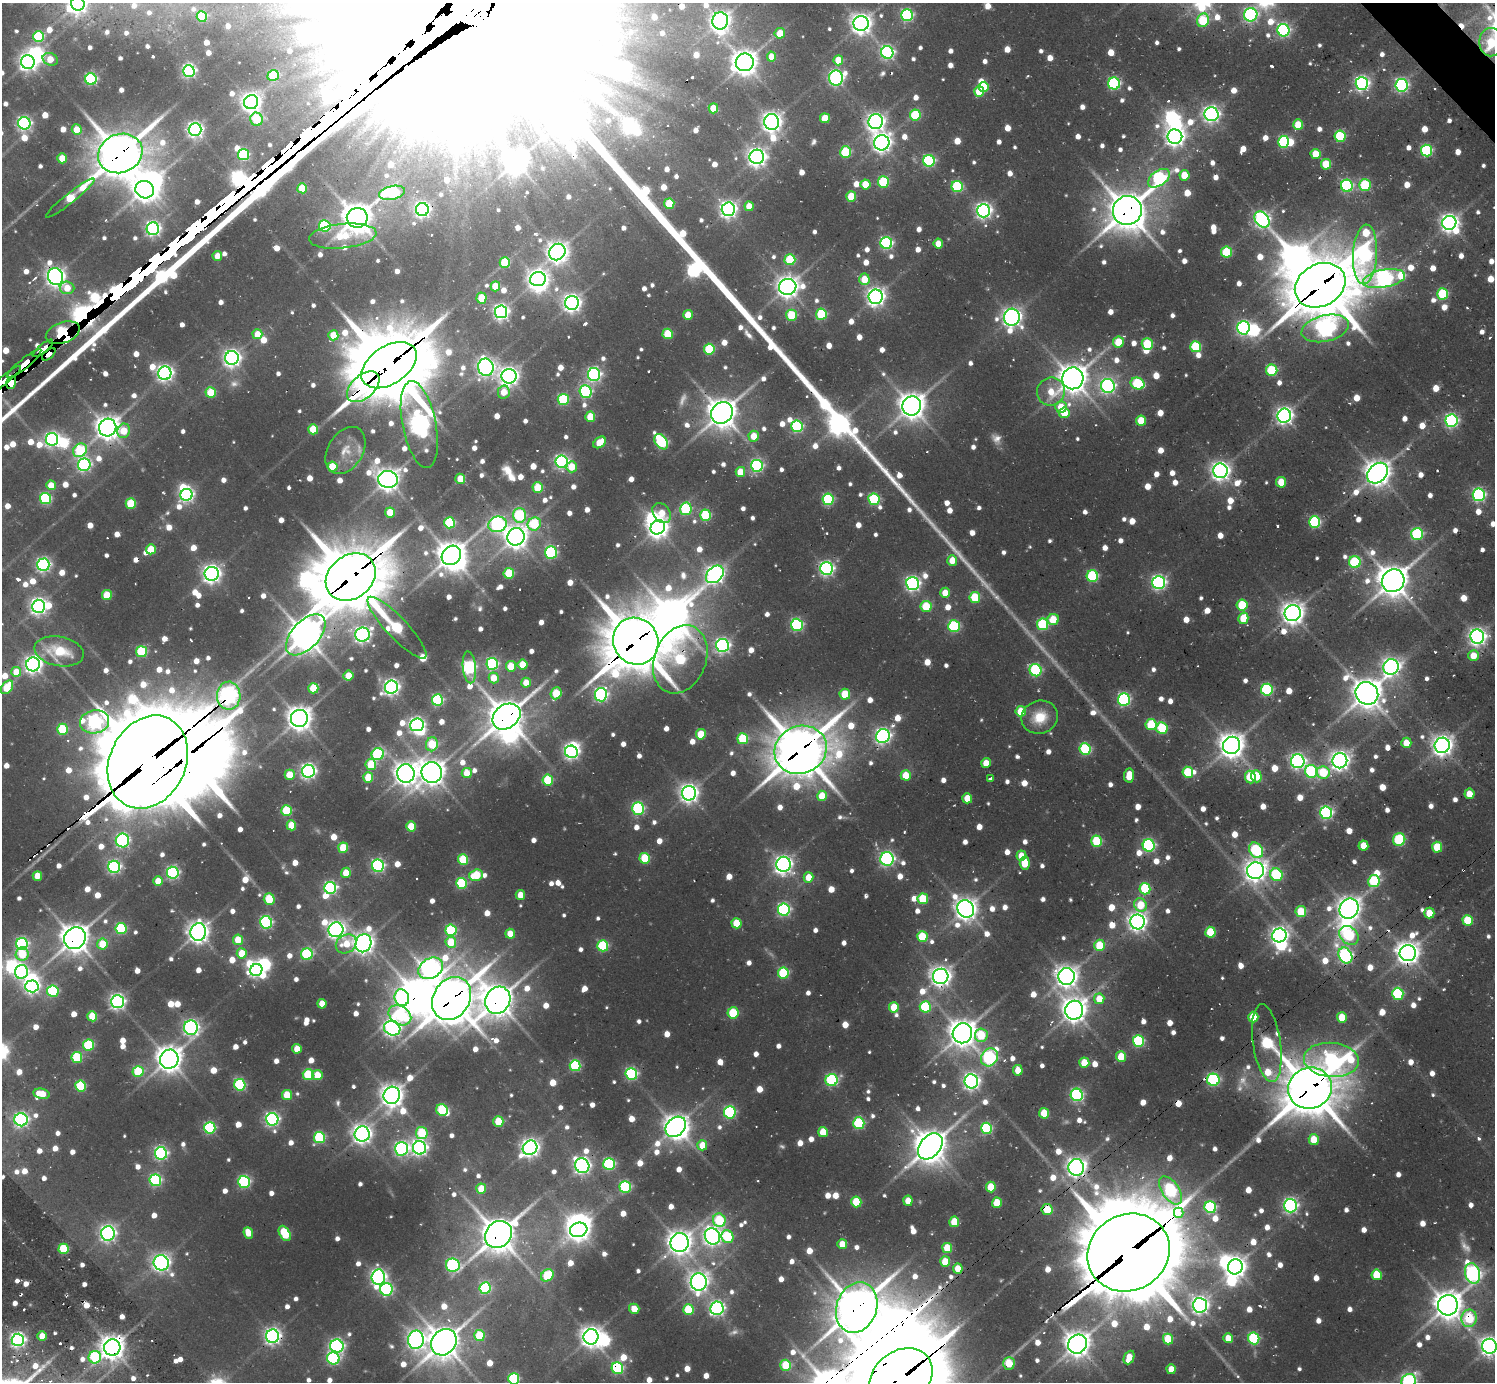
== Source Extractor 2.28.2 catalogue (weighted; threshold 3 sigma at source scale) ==
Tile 10 of 4 x 4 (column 2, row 3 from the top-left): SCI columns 1494-2986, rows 1711-3090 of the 6148 x 6134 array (HDU 1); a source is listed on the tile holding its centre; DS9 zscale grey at full resolution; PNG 1497 x 1384 px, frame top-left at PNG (2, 3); each listed source drawn as its Kron ellipse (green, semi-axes under 4 px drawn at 4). Shown black and unused: <1% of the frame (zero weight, under 2 of 3 exposures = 7% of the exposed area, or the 3 px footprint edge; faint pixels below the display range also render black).
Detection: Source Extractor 2.28.2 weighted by HDU 2 'WHT'; one run over the whole footprint, this tile lists its part. Background 0.137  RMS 0.01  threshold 0.0468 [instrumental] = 3 sigma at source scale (4.5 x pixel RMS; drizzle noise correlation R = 1.50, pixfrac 1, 0.05/0.05 arcsec/px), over >= 5 px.
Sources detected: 1384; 20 too faint to see at this stretch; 45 inside a brighter object's white glare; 18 cosmic-ray / hot-pixel residue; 1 long thin detection or spike segment (spike, bleed or trail) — neither listed nor drawn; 14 inside a brighter listed object's ellipse — not listed separately; of the other 1286, all 500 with FLUX_AUTO >= 22.4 (the completeness limit of this list) listed and drawn (786 fainter detections not listed), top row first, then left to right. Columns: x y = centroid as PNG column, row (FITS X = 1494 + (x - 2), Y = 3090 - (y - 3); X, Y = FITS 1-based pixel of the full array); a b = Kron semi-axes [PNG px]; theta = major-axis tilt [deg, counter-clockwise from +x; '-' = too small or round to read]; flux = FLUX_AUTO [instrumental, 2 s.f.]
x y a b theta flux
78 4 7 6 - 550
907 15 6 6 - 210
1251 15 7 6 - 270
202 16 5 5 - 77
1203 20 7 6 - 80
720 21 9 8 - 630
861 23 7 7 - 960
1283 30 6 6 - 260
780 33 5 5 - 24
39 37 5 5 - 110
1491 42 14 11 89 49
887 52 6 6 - 300
771 57 5 4 - 24
50 59 8 6 -24 27
838 60 5 5 - 37
28 62 7 6 - 560
745 62 9 8 - 1300
189 71 6 5 - 320
273 75 6 5 - 58
836 78 7 7 - 390
91 79 6 5 - 200
1362 83 6 6 - 400
1114 84 6 6 - 190
1401 85 6 6 - 290
984 87 5 5 - 38
979 92 5 5 - 49
251 102 7 7 - 810
713 108 5 5 - 35
1211 114 7 7 - 510
915 115 5 5 - 87
825 118 5 5 - 44
256 119 6 6 - 62
772 122 8 7 - 840
876 122 7 7 - 650
24 123 6 6 - 340
1298 125 5 5 - 36
195 129 6 6 - 470
77 130 5 5 - 26
1340 136 5 5 - 98
1175 137 7 7 - 730
1284 142 6 5 - 140
882 143 8 7 - 740
1426 150 6 5 - 170
845 152 6 5 - 86
120 153 23 19 23 3600
1316 154 5 5 - 31
243 155 5 5 - 160
757 157 7 7 - 750
62 158 5 4 - 32
929 161 6 5 - 200
1326 164 5 5 - 45
1184 175 5 5 - 33
1159 178 12 7 35 240
883 182 6 5 - 110
865 184 5 5 - 34
1365 185 6 6 - 100
1347 186 6 6 - 180
957 187 5 5 - 120
302 188 5 5 - 40
145 190 9 8 - 1200
392 193 13 6 13 160
851 196 5 5 - 44
70 198 30 5 38 83
669 204 5 5 - 59
749 206 5 4 - 23
422 209 6 6 - 430
728 209 7 6 - 550
1127 210 15 14 - 3100
984 211 6 6 - 490
357 218 10 10 - 1900
1262 219 9 6 -51 440
1449 223 7 7 - 670
325 226 6 6 - 130
153 229 6 6 - 390
343 236 34 12 6 52
886 243 6 6 - 220
938 244 5 4 - 23
557 252 9 7 50 1000
1226 252 5 5 - 77
1365 254 30 12 87 410
217 256 5 5 - 23
790 260 5 5 - 87
505 262 5 5 - 74
56 277 8 7 - 730
538 279 8 7 - 670
864 279 6 5 - 33
1384 279 21 9 10 600
1320 285 26 21 29 6800
495 286 5 5 - 37
788 287 9 8 - 1100
67 288 7 6 - 27
1443 294 5 5 - 100
876 297 7 7 - 680
481 298 5 5 - 51
572 303 7 7 - 670
501 312 6 6 - 450
821 314 5 5 - 93
688 315 5 5 - 26
791 315 5 5 - 63
1012 317 8 8 - 760
1243 328 6 6 - 310
1325 328 24 13 14 520
63 333 17 10 20 1800
257 334 5 5 - 24
668 334 5 5 - 55
333 335 5 5 - 33
1118 342 5 5 - 38
1147 344 5 5 - 76
1196 347 5 5 - 88
43 348 13 3 39 390
709 349 5 5 - 92
49 354 8 4 40 860
232 358 7 7 - 610
24 364 22 5 39 750
389 365 31 19 33 7300
486 367 9 7 -72 580
1272 370 5 5 - 95
165 373 6 6 - 500
594 374 6 6 - 320
509 376 7 7 - 730
1073 378 11 10 - 1800
6 379 19 4 40 300
11 383 6 4 76 2000
1138 384 7 5 -23 110
1108 386 7 7 - 350
363 387 19 11 42 700
504 392 6 6 - 25
586 392 6 6 - 190
1051 392 14 14 - 31
211 393 5 5 - 62
563 399 5 5 - 100
912 406 10 9 - 1500
1061 407 6 5 - 26
722 413 11 10 - 1800
1064 413 5 5 - 38
1284 416 7 7 - 540
590 417 5 5 - 39
1141 421 5 5 - 38
1451 421 6 6 - 270
419 425 44 17 -79 960
797 426 6 5 - 180
108 428 9 8 - 1200
313 429 5 5 - 50
124 431 7 6 - 37
754 436 5 5 - 25
52 439 6 6 - 380
600 442 7 5 39 35
661 442 8 6 -54 150
80 450 7 6 - 100
345 450 25 17 58 23
562 461 6 6 - 320
84 465 6 6 - 280
757 466 6 6 - 230
332 467 5 5 - 46
572 467 5 5 - 33
1220 471 7 7 - 730
740 472 5 5 - 33
1377 473 12 8 43 1500
388 479 10 8 -4 1200
460 479 5 5 - 24
1281 482 5 5 - 33
51 485 5 5 - 26
538 488 5 5 - 51
186 495 6 6 - 350
1479 495 6 6 - 250
45 498 5 5 - 150
828 499 6 5 - 140
874 499 6 5 - 130
131 504 5 5 - 68
686 509 6 6 - 120
390 512 5 5 - 35
662 513 11 8 -53 26
519 515 7 6 - 130
706 515 5 5 - 100
1315 522 6 5 - 140
449 523 5 5 - 110
497 524 9 7 15 320
534 524 7 6 - 86
658 527 7 7 - 920
1417 534 6 6 - 150
516 537 9 8 - 1100
151 549 5 5 - 41
551 553 6 6 - 160
451 555 10 9 - 1600
952 560 5 5 - 24
1355 562 6 6 - 110
43 565 6 6 - 360
827 569 6 6 - 360
509 573 5 5 - 70
212 574 7 7 - 700
715 574 10 7 44 670
1092 576 6 5 - 130
351 577 27 21 38 6100
1393 581 12 11 - 2100
1159 582 6 6 - 350
913 584 6 6 - 380
945 593 5 5 - 24
107 595 5 5 - 50
975 597 5 5 - 73
1242 605 5 5 - 66
38 606 6 6 - 530
926 606 5 5 - 64
1293 613 8 8 - 1100
1243 618 6 5 - 37
1053 620 5 5 - 35
1043 624 6 5 - 130
797 625 6 6 - 210
954 626 6 6 - 140
397 628 41 10 -47 150
306 635 25 13 47 2200
362 635 7 7 - 460
1477 637 7 7 - 620
636 641 24 22 -60 5400
723 645 6 6 - 360
59 651 25 14 -11 48
141 652 5 5 - 96
1473 655 5 5 - 23
680 659 35 26 68 170
33 664 7 7 - 620
492 664 6 6 - 180
522 665 5 5 - 32
511 666 5 5 - 39
469 667 16 6 -84 250
1391 667 8 7 - 610
1036 670 6 6 - 160
16 672 5 5 - 28
348 676 5 5 - 26
494 678 5 5 - 25
526 683 5 5 - 22
7 687 7 5 53 55
391 687 7 6 - 490
313 688 5 5 - 49
1267 690 6 6 - 160
556 693 6 5 - 57
1367 693 12 11 - 2000
845 694 5 5 - 40
601 695 6 6 - 280
229 696 14 12 -88 600
437 700 5 5 - 170
1124 700 6 6 - 220
1021 711 5 5 - 43
506 717 15 11 35 2500
1040 717 18 16 17 34
299 718 8 8 - 1300
94 722 14 11 11 370
417 725 7 6 - 370
1151 725 5 5 - 67
1162 728 6 5 - 87
62 729 5 5 - 83
701 734 5 5 - 41
883 736 7 6 - 440
743 739 5 5 - 90
1406 743 5 5 - 24
432 744 7 6 - 58
1232 745 9 8 - 1500
1442 745 7 7 - 920
1085 749 6 5 - 130
801 750 27 23 26 4400
571 752 6 6 - 410
378 754 6 6 - 150
1298 761 7 6 - 410
1340 761 7 7 - 780
148 762 48 38 64 17000
986 763 5 5 - 22
371 765 5 5 - 55
308 771 6 6 - 450
1311 771 6 6 - 150
1188 772 5 5 - 75
1323 772 7 6 - 59
406 773 9 8 - 1100
432 773 10 10 - 1400
467 773 5 5 - 26
290 775 5 5 - 36
906 775 5 5 - 38
1129 775 7 5 85 30
1256 776 6 5 - 42
368 777 5 5 - 44
1250 777 6 5 - 51
991 779 4 3 - 64
548 780 5 5 - 78
689 793 7 7 - 720
1469 794 5 5 - 24
822 796 5 5 - 40
967 798 5 5 - 27
638 809 6 6 - 180
287 811 5 5 - 84
1326 813 6 6 - 250
291 825 5 5 - 38
411 826 5 5 - 39
1399 839 6 6 - 120
122 840 7 6 - 230
1097 841 5 5 - 93
1149 845 6 6 - 220
1363 846 5 5 - 24
1437 847 5 5 - 44
343 848 5 5 - 51
1256 850 8 6 -53 150
1021 856 5 5 - 23
645 858 5 5 - 70
887 859 7 6 - 280
463 860 5 5 - 74
1025 863 6 5 - 37
783 864 7 7 - 610
378 866 6 6 - 250
114 867 6 6 - 290
1256 871 8 8 - 1000
173 873 6 6 - 240
346 873 5 5 - 30
476 875 7 5 18 59
1276 875 6 6 - 130
37 876 5 4 - 26
808 877 5 5 - 23
158 881 5 4 - 25
1374 881 6 6 - 110
461 883 5 5 - 100
330 888 6 6 - 260
1145 889 5 5 - 97
520 895 5 5 - 24
269 899 5 5 - 62
923 899 5 5 - 62
1140 905 7 6 - 45
966 909 9 8 - 1100
1349 909 10 9 - 1200
784 910 6 6 - 240
1301 912 5 5 - 58
1429 913 5 5 - 29
1468 920 5 5 - 65
266 922 6 6 - 190
1137 922 7 7 - 700
737 923 5 5 - 44
121 929 5 5 - 110
336 930 7 7 - 530
451 930 5 5 - 120
198 932 9 8 - 930
1210 932 5 5 - 64
510 934 5 5 - 27
1279 935 7 7 - 610
1349 935 11 8 -44 110
922 937 5 5 - 69
75 938 11 10 - 1600
238 940 5 5 - 36
451 942 5 5 - 40
363 943 9 7 69 930
22 944 6 6 - 230
102 944 5 5 - 43
346 944 11 9 32 27
1099 945 5 5 - 49
603 946 5 5 - 110
242 953 5 5 - 34
1408 953 8 8 - 1200
22 954 7 6 - 52
307 954 6 6 - 130
1345 955 8 6 -59 310
431 968 13 10 30 580
256 970 6 6 - 340
21 972 7 6 - 250
783 973 5 5 - 100
941 976 8 7 - 870
1067 977 8 8 - 1100
32 986 6 6 - 390
53 991 6 5 - 130
1398 994 6 5 - 130
402 998 8 7 - 250
452 998 23 18 58 3400
1099 999 5 5 - 25
498 1000 14 12 62 2000
117 1002 6 6 - 450
322 1004 5 4 - 23
894 1007 5 5 - 40
925 1007 6 5 - 100
1074 1010 9 9 - 1400
733 1013 6 5 - 63
400 1015 12 9 -33 110
92 1016 5 5 - 47
1253 1017 5 5 - 43
1342 1017 5 5 - 36
191 1028 7 6 - 420
392 1028 8 7 - 490
962 1033 10 9 - 1600
981 1035 7 6 - 59
1138 1041 6 5 - 150
1267 1043 39 14 -81 180
88 1045 5 5 - 110
297 1049 5 4 - 23
77 1057 5 5 - 90
989 1057 9 8 - 230
1121 1057 5 5 - 36
169 1059 10 9 - 1400
1331 1060 27 17 -5 340
1084 1063 5 5 - 39
575 1066 5 5 - 130
1018 1070 5 5 - 26
138 1072 5 5 - 84
631 1074 6 5 - 190
308 1075 5 5 - 82
317 1075 5 5 - 26
832 1080 6 6 - 170
1213 1080 6 6 - 210
971 1081 7 6 - 510
240 1085 6 5 - 150
81 1086 5 5 - 100
1310 1088 22 20 19 4900
42 1094 8 5 -11 33
287 1095 5 5 - 42
392 1095 9 8 - 1000
1077 1095 6 6 - 230
442 1110 6 5 - 99
730 1112 6 6 - 170
1044 1113 5 5 - 39
272 1119 6 6 - 320
21 1120 7 6 - 350
498 1122 5 5 - 51
859 1123 6 5 - 130
676 1127 11 9 44 1300
210 1128 6 5 - 170
987 1128 6 5 - 140
823 1132 5 5 - 36
422 1133 6 6 - 78
362 1134 8 7 - 760
319 1138 5 5 - 130
1314 1139 5 5 - 35
702 1145 5 5 - 27
930 1146 15 10 49 2900
419 1148 7 6 - 470
530 1148 7 7 - 730
402 1149 7 6 - 320
161 1153 6 6 - 290
609 1164 6 5 - 170
582 1166 7 7 - 500
1076 1167 8 8 - 810
155 1180 6 6 - 190
244 1182 6 5 - 190
625 1187 6 5 - 140
991 1187 5 5 - 39
481 1189 5 5 - 29
1170 1190 16 8 -56 180
908 1201 5 4 - 24
856 1202 5 5 - 59
997 1203 5 5 - 39
1290 1206 6 6 - 360
1210 1207 6 6 - 160
1047 1210 5 5 - 51
1179 1213 5 5 - 210
719 1220 7 6 - 90
954 1222 5 5 - 42
579 1230 9 7 15 960
108 1233 7 7 - 460
248 1233 6 5 - 26
285 1233 8 5 -60 74
498 1234 14 12 43 2200
712 1236 8 7 - 610
727 1237 6 6 - 83
680 1243 9 9 - 1200
842 1244 5 5 - 23
947 1248 5 5 - 46
64 1249 5 5 - 86
1128 1253 42 38 28 15000
945 1262 5 5 - 37
161 1263 8 7 - 600
453 1265 7 6 - 200
1235 1267 8 7 - 980
958 1269 5 5 - 24
1472 1273 10 7 -74 350
547 1275 7 5 40 75
1377 1275 5 5 - 50
378 1277 7 6 - 440
699 1282 8 8 - 810
485 1288 6 5 - 140
386 1289 6 6 - 200
1200 1305 7 7 - 590
1448 1305 10 10 - 1800
717 1308 7 6 - 340
857 1308 26 20 70 3400
634 1309 5 5 - 24
688 1310 5 5 - 69
1469 1318 9 7 83 87
42 1336 5 4 - 25
273 1336 7 6 - 500
479 1336 5 5 - 58
591 1337 8 7 - 950
1228 1338 5 4 - 24
1254 1338 6 5 - 140
1168 1339 5 5 - 51
18 1340 6 6 - 400
416 1340 9 8 - 590
444 1342 14 12 48 2000
1077 1344 10 9 - 1400
337 1346 7 6 - 330
1489 1346 7 7 - 690
112 1347 8 8 - 1200
95 1357 6 6 - 110
1129 1357 7 5 66 25
333 1358 6 6 - 190
1009 1363 6 5 - 42
786 1365 5 5 - 62
617 1368 6 5 - 150
1171 1369 5 4 - 23
901 1378 34 27 37 8700
514 1379 5 5 - 120
1409 1381 7 7 - 200
Overlapping masked pixels (flux is a lower limit): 48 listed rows (the first 20) at x y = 1491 42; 1401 85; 120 153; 422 209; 1127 210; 56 277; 1320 285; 63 333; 43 348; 49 354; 24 364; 389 365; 6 379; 11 383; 363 387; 419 425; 351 577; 306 635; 636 641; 680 659
Isophote crosses this tile's border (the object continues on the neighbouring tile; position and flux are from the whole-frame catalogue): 7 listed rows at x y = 78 4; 1491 42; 6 379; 1489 1346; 901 1378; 514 1379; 1409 1381